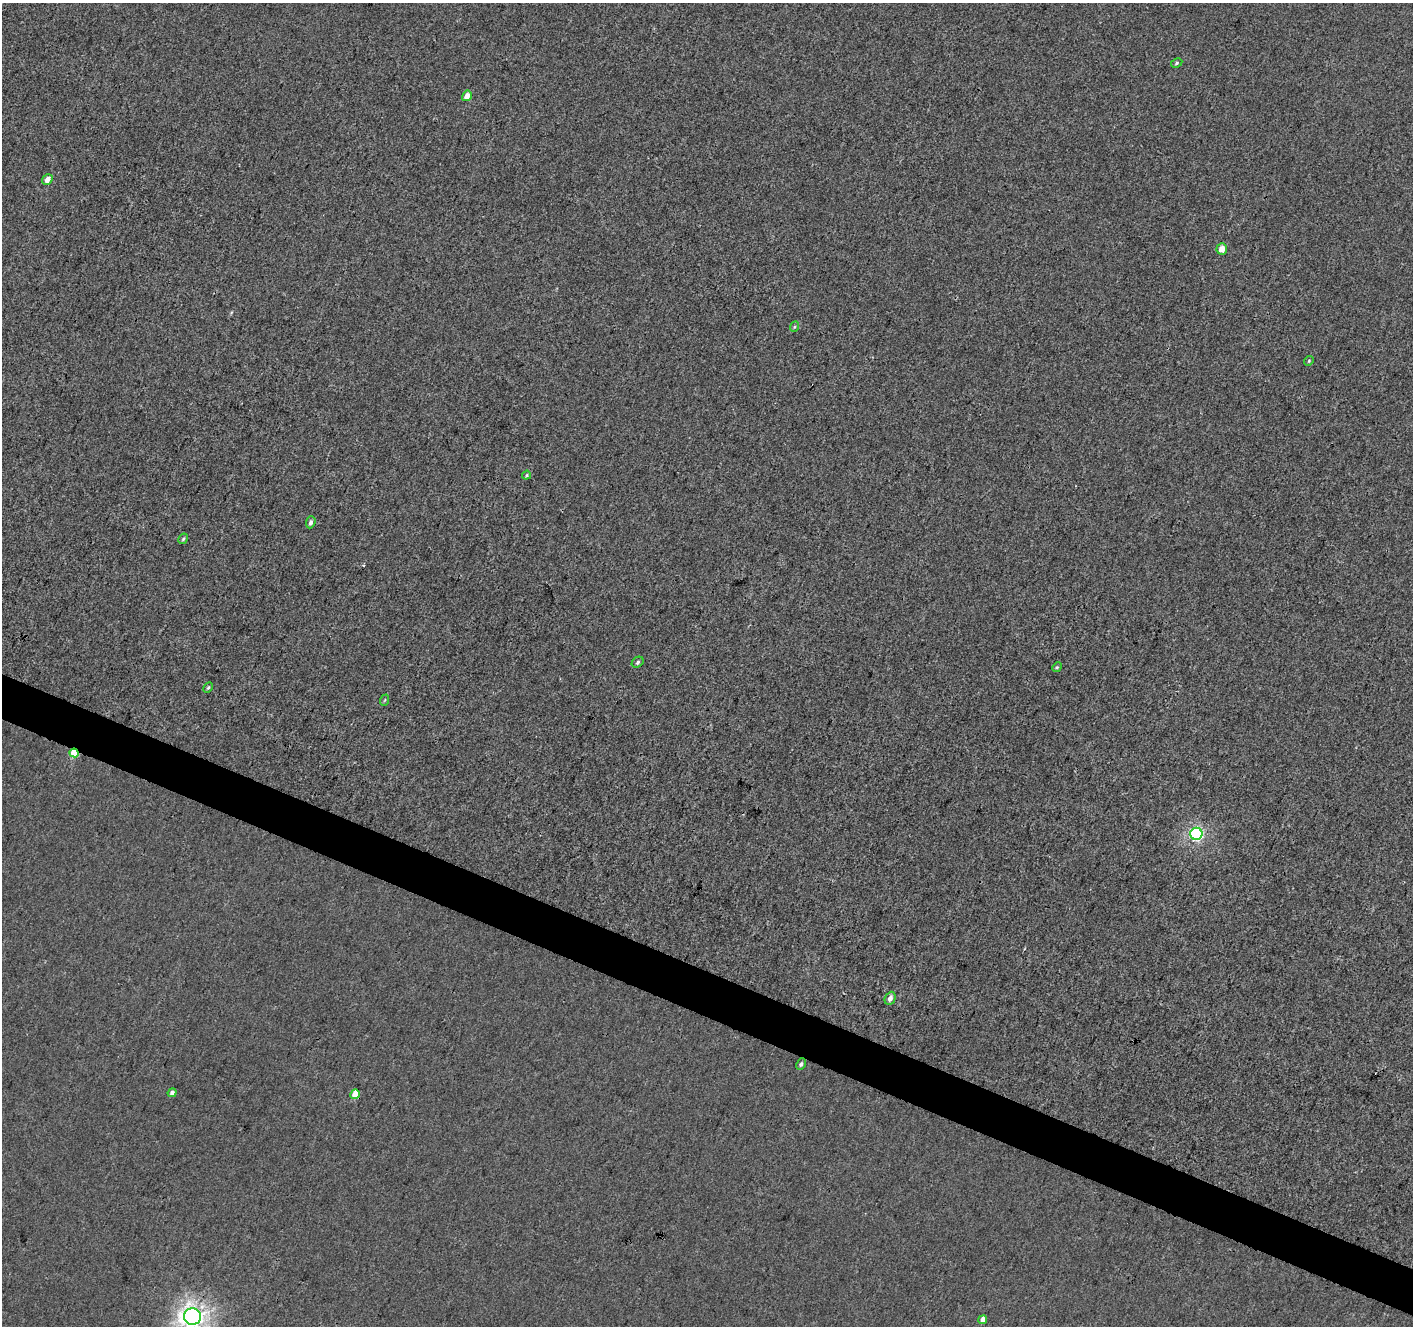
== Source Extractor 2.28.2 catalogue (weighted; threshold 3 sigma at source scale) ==
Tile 6 of 4 x 4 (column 2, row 2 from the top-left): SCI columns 1414-2824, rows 2855-4178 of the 5656 x 5772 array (HDU 1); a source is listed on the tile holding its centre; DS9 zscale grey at full resolution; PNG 1415 x 1328 px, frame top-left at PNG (2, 3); each listed source drawn as its Kron ellipse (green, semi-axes under 4 px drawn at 4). Shown black and unused: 3% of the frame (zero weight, under 3 of 4 exposures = <1% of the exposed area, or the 3 px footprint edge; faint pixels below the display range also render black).
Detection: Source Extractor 2.28.2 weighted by HDU 2 'WHT'; one run over the whole footprint, this tile lists its part. Background -1.68e-04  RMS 0.0032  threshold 0.0146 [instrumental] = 3 sigma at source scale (4.5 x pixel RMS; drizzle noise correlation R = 1.50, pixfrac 1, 0.0396/0.0396 arcsec/px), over >= 5 px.
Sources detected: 22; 1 cosmic-ray / hot-pixel residue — neither listed nor drawn; the other 21 listed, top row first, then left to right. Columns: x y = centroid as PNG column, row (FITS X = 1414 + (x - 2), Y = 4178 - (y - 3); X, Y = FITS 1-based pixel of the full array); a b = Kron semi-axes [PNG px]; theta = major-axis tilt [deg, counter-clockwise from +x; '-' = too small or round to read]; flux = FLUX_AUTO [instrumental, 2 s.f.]
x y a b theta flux
1177 63 6 4 29 0.53
467 96 5 4 - 2.9
47 180 6 5 - 2.1
1222 249 6 5 - 3
794 327 5 3 - 0.36
1309 361 5 4 - 0.43
527 475 5 4 - 0.39
311 522 6 4 69 0.96
183 539 5 4 - 0.49
638 662 6 5 - 0.68
1057 667 5 4 - 0.41
208 687 5 3 - 0.47
385 700 6 3 70 0.34
74 753 4 4 - 9.9
1196 834 6 6 - 55
890 998 7 5 64 1.6
801 1064 6 4 62 0.75
172 1093 5 4 - 1.2
355 1094 5 4 - 6.9
193 1317 9 8 - 180
983 1320 4 4 - 2.6
Overlapping masked pixels (flux is a lower limit): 2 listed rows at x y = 74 753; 355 1094
Isophote crosses this tile's border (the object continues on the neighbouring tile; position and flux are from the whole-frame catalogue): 1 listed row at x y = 193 1317